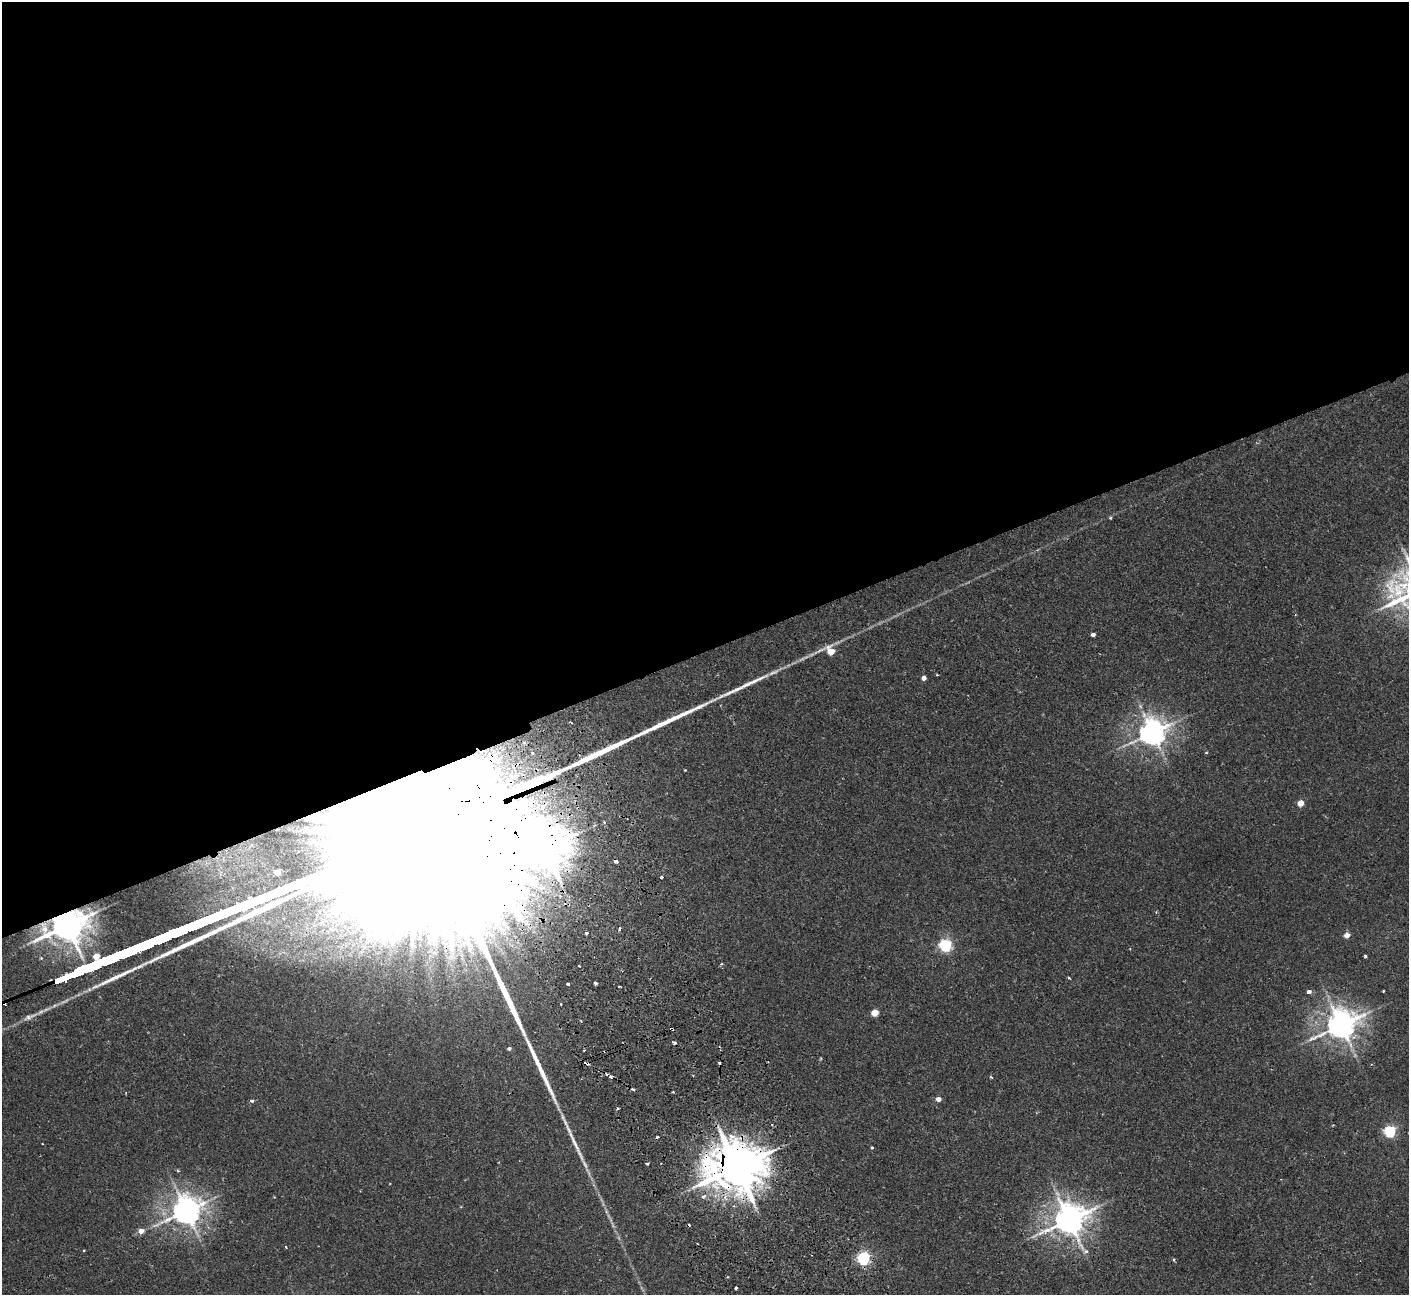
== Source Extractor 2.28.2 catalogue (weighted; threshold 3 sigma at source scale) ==
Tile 2 of 4 x 4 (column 2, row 1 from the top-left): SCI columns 1461-2867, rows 4066-5358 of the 5737 x 5674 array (HDU 1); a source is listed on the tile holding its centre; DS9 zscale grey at full resolution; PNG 1411 x 1297 px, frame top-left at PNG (2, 2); no overlay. Shown black and unused: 51% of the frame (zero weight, under 2 of 3 exposures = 3% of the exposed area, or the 3 px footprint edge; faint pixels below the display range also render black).
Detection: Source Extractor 2.28.2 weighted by HDU 2 'WHT'; one run over the whole footprint, this tile lists its part. Background 0.0296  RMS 0.0027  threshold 0.012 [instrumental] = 3 sigma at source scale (4.5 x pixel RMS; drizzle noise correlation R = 1.50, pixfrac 1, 0.05/0.05 arcsec/px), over >= 5 px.
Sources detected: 67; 1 inside a brighter object's white glare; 11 cosmic-ray / hot-pixel residue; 2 long thin detections or spike segments (spike, bleed or trail) — not listed; the other 53 listed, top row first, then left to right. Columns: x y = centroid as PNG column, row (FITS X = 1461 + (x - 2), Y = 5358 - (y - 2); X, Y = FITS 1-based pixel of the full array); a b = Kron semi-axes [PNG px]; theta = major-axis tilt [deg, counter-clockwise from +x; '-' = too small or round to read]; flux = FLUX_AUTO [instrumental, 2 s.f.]
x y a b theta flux
1093 634 4 3 - 0.98
830 651 11 8 5 6.1
937 675 3 2 - 0.23
924 678 4 4 - 1.2
1152 732 9 8 - 330
524 743 15 10 32 4.6
503 748 13 12 - 5.6
1206 752 4 4 - 0.27
532 753 6 6 - 1.1
1300 803 4 4 - 4.4
604 822 4 3 - 0.3
616 861 4 3 - 1.5
277 872 4 4 - 3
662 877 3 3 - 0.45
67 925 12 9 19 690
586 933 3 3 - 0.75
1347 935 4 4 - 2.8
945 945 6 5 - 49
364 947 10 5 57 1.5
1365 956 3 3 - 0.73
579 966 3 2 - 0.19
1069 978 4 3 - 0.24
595 983 3 3 - 0.71
568 984 3 3 - 0.86
619 987 3 2 - 0.19
1309 991 5 4 - 0.94
1383 991 2 2 - 0.25
561 1004 3 2 - 0.2
875 1012 5 4 - 5.7
30 1017 28 6 22 2.6
1341 1025 10 8 28 430
672 1029 4 3 - 0.82
509 1048 4 3 - 0.56
584 1050 3 2 - 0.27
991 1077 4 3 - 0.3
673 1092 3 3 - 0.56
938 1099 5 4 - 1.8
252 1101 4 4 - 0.62
618 1108 4 3 - 0.32
1390 1131 5 5 - 41
872 1148 3 3 - 0.41
647 1163 3 3 - 0.79
737 1167 17 14 11 1400
178 1171 5 3 - 0.27
703 1196 6 5 - 1.1
186 1211 9 8 - 400
1069 1220 10 10 - 480
141 1231 5 5 - 2.3
286 1247 3 2 - 0.3
84 1250 4 3 - 0.2
863 1258 5 5 - 52
1174 1260 5 3 - 0.3
736 1288 3 3 - 0.69
Overlapping masked pixels (flux is a lower limit): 8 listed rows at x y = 524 743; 503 748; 616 861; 67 925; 672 1029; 737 1167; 186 1211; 1069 1220
Unlisted compact peaks at least as high as the median listed source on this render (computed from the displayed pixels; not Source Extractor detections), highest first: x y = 1110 518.